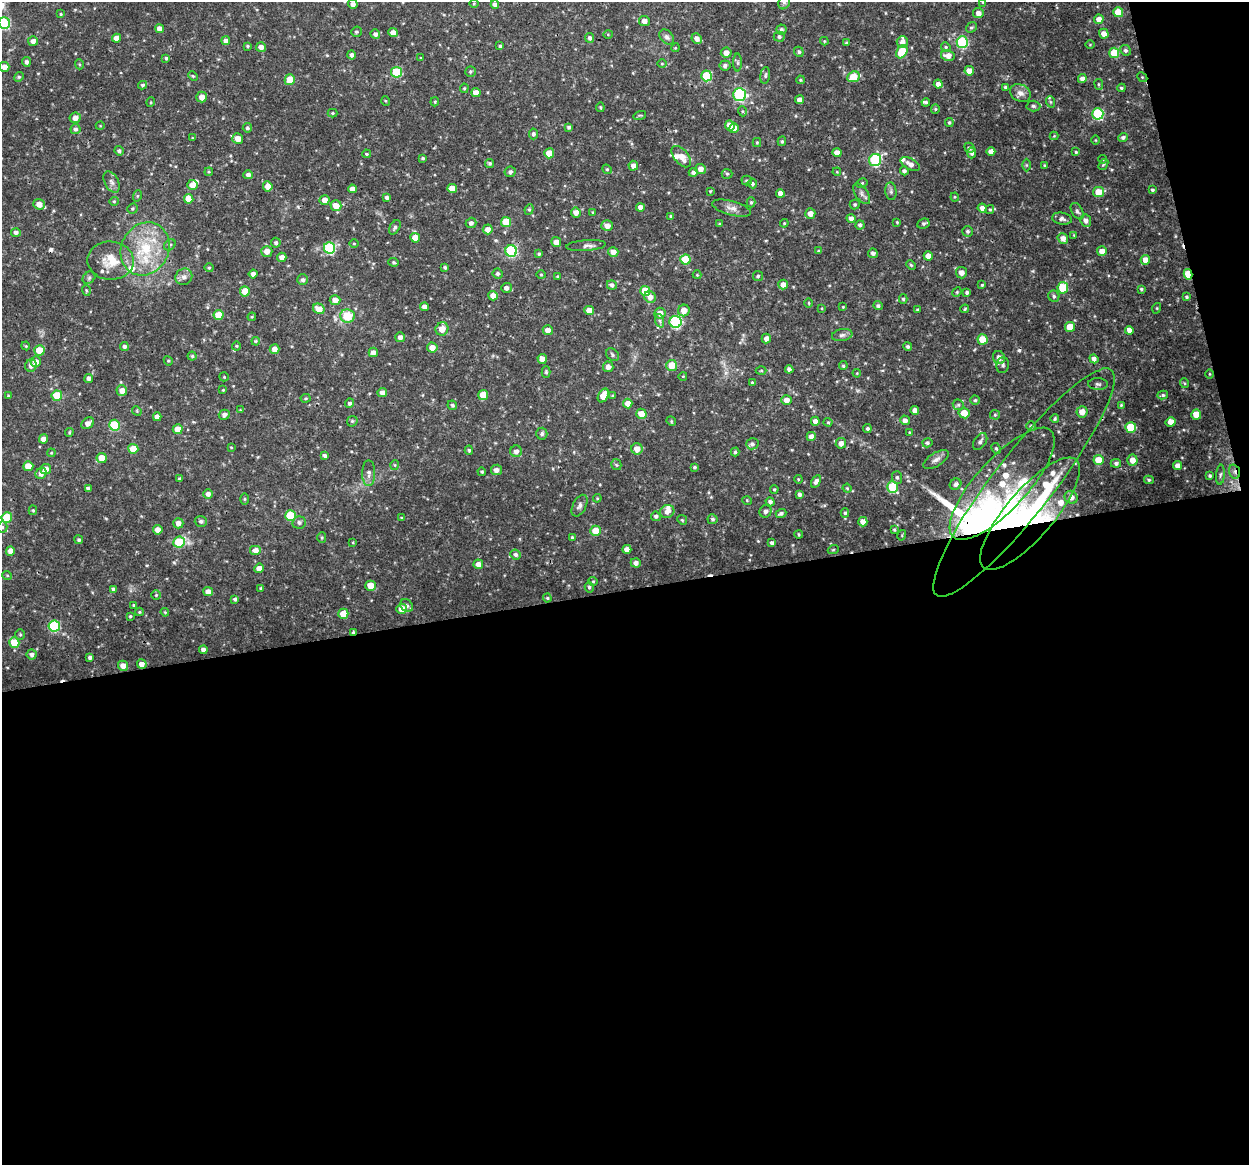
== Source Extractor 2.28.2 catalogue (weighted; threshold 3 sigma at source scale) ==
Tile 16 of 4 x 4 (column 4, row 4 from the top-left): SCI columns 3744-4990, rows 38-1200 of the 4992 x 4776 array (HDU 1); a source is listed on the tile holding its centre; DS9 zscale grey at full resolution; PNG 1251 x 1167 px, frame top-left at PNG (2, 2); each listed source drawn as its Kron ellipse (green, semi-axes under 4 px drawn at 4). Shown black and unused: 52% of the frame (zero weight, under 3 of 4 exposures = <1% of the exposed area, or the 3 px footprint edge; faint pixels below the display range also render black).
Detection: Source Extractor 2.28.2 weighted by HDU 2 'WHT'; one run over the whole footprint, this tile lists its part. Background 0.0465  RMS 0.0026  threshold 0.0115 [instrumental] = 3 sigma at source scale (4.5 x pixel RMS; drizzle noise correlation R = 1.50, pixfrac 1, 0.0396/0.0396 arcsec/px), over >= 5 px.
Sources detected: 473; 1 too faint to see at this stretch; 3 inside a brighter object's white glare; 6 cosmic-ray / hot-pixel residue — neither listed nor drawn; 15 inside a brighter listed object's ellipse — not listed separately; the other 448 listed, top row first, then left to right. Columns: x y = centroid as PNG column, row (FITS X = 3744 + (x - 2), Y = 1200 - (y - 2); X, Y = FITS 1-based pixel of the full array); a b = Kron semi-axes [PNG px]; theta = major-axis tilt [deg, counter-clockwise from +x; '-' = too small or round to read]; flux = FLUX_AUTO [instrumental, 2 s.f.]
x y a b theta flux
784 2 7 5 67 0.6
983 2 4 3 - 0.26
353 4 4 4 - 1.1
474 4 4 3 - 0.22
495 4 4 4 - 0.98
1118 12 5 5 - 6.1
978 13 5 5 - 1.4
61 14 4 3 - 0.27
1099 19 5 4 - 1.7
644 21 5 5 - 1.4
4 23 6 5 - 21
971 27 6 4 38 0.4
160 29 4 4 - 1.4
781 29 5 5 - 0.59
356 32 5 5 - 0.48
393 32 5 4 - 1.6
375 34 5 4 - 0.8
608 34 4 4 - 0.25
1104 34 5 4 - 1.7
667 37 8 6 -49 0.8
779 37 5 5 - 0.58
116 38 4 4 - 1.7
590 38 5 4 - 0.71
697 38 5 5 - 1.4
33 41 5 5 - 1.1
226 41 4 4 - 0.95
824 41 4 4 - 0.24
902 42 6 5 - 1.6
962 42 6 5 - 22
846 43 4 4 - 0.31
1090 45 5 3 - 0.2
248 46 4 3 - 0.34
500 46 4 4 - 0.36
261 47 5 4 - 1.2
946 47 5 4 - 0.35
675 48 4 3 - 0.24
1125 50 5 5 - 0.5
799 52 5 4 - 0.5
902 52 7 5 58 7.1
726 53 5 5 - 1.7
1114 53 5 5 - 6.4
352 55 5 4 - 0.8
948 56 7 5 -10 1.9
166 58 4 3 - 0.41
421 58 4 3 - 0.24
26 62 5 4 - 0.74
738 63 9 4 -90 0.5
79 64 5 3 - 0.27
662 64 4 3 - 0.22
725 65 5 5 - 0.66
5 67 5 5 - 1.7
470 71 5 5 - 0.41
969 71 5 4 - 2.2
396 72 5 5 - 13
765 75 8 5 80 0.55
193 76 5 4 - 0.31
707 76 5 5 - 12
19 77 5 4 - 0.38
853 77 6 5 - 6.3
1142 77 5 4 - 0.32
1082 79 4 4 - 1.2
290 80 5 5 - 4.4
800 80 4 3 - 0.31
938 84 4 4 - 1.4
1099 84 5 3 - 0.3
142 85 4 4 - 0.45
1006 87 4 4 - 0.68
464 88 5 4 - 0.33
1121 88 4 3 - 0.41
476 93 4 4 - 2.1
1020 93 11 8 -27 1.6
739 95 6 6 - 27
202 97 5 5 - 1.6
799 100 4 4 - 1.4
386 101 5 3 - 0.22
151 102 5 3 - 0.24
435 102 4 3 - 0.33
926 102 4 4 - 0.45
1051 102 6 3 -70 0.3
1033 106 7 5 -2 0.54
600 107 5 3 - 0.3
935 109 5 4 - 0.31
742 111 5 3 - 0.26
332 113 5 4 - 0.3
1098 114 6 5 - 21
640 115 6 4 17 0.32
75 118 6 5 - 1.8
949 123 4 4 - 0.43
730 125 5 5 - 2.3
100 126 4 3 - 0.19
569 127 4 3 - 0.57
247 128 4 4 - 0.49
734 128 5 4 - 2.5
75 129 5 5 - 0.76
533 134 5 4 - 0.63
1054 136 4 4 - 0.23
1123 137 5 4 - 0.64
192 138 4 3 - 0.22
238 138 5 5 - 1.8
1096 140 4 3 - 0.19
782 141 5 4 - 0.38
757 142 4 4 - 0.27
969 148 5 4 - 0.71
119 151 5 4 - 0.61
991 151 4 4 - 1.7
1076 152 4 4 - 0.31
549 153 5 5 - 4.1
837 153 4 4 - 2
972 153 5 4 - 0.72
366 154 4 3 - 0.36
681 157 12 7 -50 2.9
423 158 4 3 - 0.34
1103 159 4 3 - 0.26
875 160 6 6 - 27
490 163 4 4 - 0.4
910 164 10 5 -29 1.4
1103 164 6 4 51 0.36
1026 165 6 4 -90 0.35
1044 165 4 3 - 0.27
633 166 5 5 - 1.4
607 169 5 4 - 0.35
700 169 5 5 - 1.6
904 171 4 4 - 0.68
209 172 4 3 - 0.25
510 172 6 5 - 0.64
693 172 4 4 - 0.76
837 172 4 3 - 0.23
727 174 5 5 - 0.39
248 175 4 4 - 0.98
747 181 5 5 - 0.4
112 182 11 6 -62 1.1
752 183 5 4 - 0.54
862 183 6 4 29 0.42
192 185 5 5 - 2.1
268 186 5 5 - 1.9
452 188 5 4 - 2.5
352 189 4 4 - 1.5
1152 190 3 3 - 0.42
710 191 3 3 - 0.23
891 191 9 5 -83 0.62
1099 192 6 5 - 3.9
780 193 4 4 - 1.5
862 194 12 6 -55 0.94
137 196 5 3 - 0.31
387 197 4 3 - 0.67
955 197 4 4 - 0.27
189 199 5 4 - 3
325 200 5 5 - 1.9
114 201 5 4 - 0.32
751 202 5 4 - 0.37
39 204 5 5 - 2.1
855 204 5 5 - 0.37
336 206 5 5 - 2.9
640 207 4 4 - 1.5
732 208 20 7 -15 1.6
982 208 4 4 - 1.4
133 209 5 5 - 0.35
529 209 5 4 - 0.38
990 209 4 4 - 0.33
1077 211 9 5 -60 0.64
576 212 5 5 - 1.6
592 212 4 3 - 0.19
810 213 5 5 - 1.7
670 216 3 3 - 0.24
851 218 4 4 - 1.2
1062 219 10 6 -10 0.92
1086 221 6 5 - 0.93
506 222 5 5 - 5.7
897 222 3 3 - 0.25
471 223 5 5 - 0.9
784 223 4 4 - 0.28
720 224 4 3 - 0.28
923 224 6 5 - 0.56
860 225 4 4 - 0.71
607 226 6 5 - 1.8
395 227 8 5 58 0.66
488 229 5 5 - 1.7
967 231 5 5 - 0.5
16 232 5 4 - 0.81
1074 235 4 4 - 0.22
415 238 5 4 - 3.1
1063 238 5 5 - 1.6
556 242 5 5 - 1.7
276 243 5 5 - 0.59
354 243 4 3 - 0.22
170 245 6 5 - 0.45
586 246 20 5 4 1
330 248 6 5 - 22
145 249 27 23 63 13
267 251 5 5 - 1.9
511 251 6 6 - 24
819 251 3 3 - 0.39
1102 251 5 5 - 1.9
613 252 5 4 - 1.6
873 253 5 4 - 0.62
539 254 4 3 - 0.43
928 256 4 4 - 1.9
282 257 5 4 - 1.4
685 260 5 5 - 9
1145 260 5 4 - 2.2
111 261 23 19 -4 6.1
394 262 5 4 - 0.36
911 265 5 4 - 0.36
445 267 4 3 - 0.43
209 268 4 4 - 0.31
961 273 6 5 - 1.6
253 274 4 4 - 1.1
497 274 5 5 - 0.57
1188 274 5 4 - 6.9
541 275 4 4 - 0.29
697 275 4 4 - 0.26
758 276 5 5 - 0.5
184 277 9 8 - 1.2
557 277 4 3 - 0.28
89 278 7 5 44 0.57
303 280 5 5 - 0.74
783 284 5 5 - 1.5
612 285 5 4 - 0.71
982 285 3 3 - 0.35
506 288 5 5 - 1
1063 288 6 5 - 9.1
1141 289 3 3 - 0.42
86 291 5 3 - 0.32
245 291 5 5 - 4.6
645 291 5 5 - 6.6
957 292 5 4 - 0.3
967 292 4 4 - 0.54
493 296 5 4 - 2.1
1054 296 5 5 - 0.5
650 297 6 5 - 1.9
1187 297 4 3 - 0.38
903 299 5 4 - 0.45
335 300 5 5 - 2.1
809 303 4 3 - 0.24
878 306 5 4 - 0.55
424 307 4 4 - 1.3
843 307 4 3 - 0.21
822 308 4 2 - 0.17
1157 308 5 3 - 0.22
319 309 6 5 - 2.9
965 309 4 3 - 0.3
589 310 5 4 - 2.1
684 310 6 5 - 2.2
917 310 4 3 - 0.31
660 313 5 5 - 1.9
218 315 5 5 - 4.7
347 316 7 6 - 6.4
252 317 4 4 - 0.29
660 321 7 4 -71 0.57
676 322 6 6 - 25
1070 327 5 5 - 5
442 329 7 6 - 2.5
548 330 5 5 - 1.7
1129 330 4 4 - 1.6
842 335 10 6 10 0.85
400 337 5 4 - 1.2
766 339 5 4 - 1.3
983 339 5 5 - 5.4
256 341 4 3 - 0.32
26 346 4 3 - 0.24
236 346 4 4 - 0.27
908 346 4 4 - 0.53
124 347 4 4 - 0.73
432 348 5 5 - 2.3
274 349 5 5 - 1.7
39 350 5 5 - 4.1
373 352 4 4 - 1.3
612 355 7 5 -49 0.52
192 356 4 4 - 0.35
999 358 7 6 - 1.6
542 359 5 4 - 1.8
1094 359 4 4 - 0.99
168 361 5 4 - 0.31
36 362 5 5 - 1.7
31 365 6 5 - 1.3
672 365 5 5 - 4.2
1003 365 8 6 82 0.78
843 366 4 4 - 0.42
608 367 5 5 - 1.5
789 369 4 4 - 1.1
761 370 5 3 - 0.25
546 372 6 4 -89 0.41
857 373 4 3 - 0.2
1209 374 5 3 - 0.24
683 376 4 3 - 0.19
224 377 5 4 - 0.26
89 378 4 4 - 0.87
752 383 4 3 - 0.39
1184 383 5 3 - 0.26
1098 384 10 6 -2 0.66
223 390 3 3 - 0.22
122 391 5 5 - 1.9
382 393 5 4 - 1.6
483 395 5 5 - 4
1163 395 5 4 - 0.45
8 396 4 3 - 0.26
57 396 5 5 - 5.9
603 396 7 5 62 2.9
613 396 4 3 - 0.34
306 398 5 4 - 0.3
786 400 5 5 - 1.6
975 400 4 4 - 0.38
349 403 4 4 - 0.62
628 404 5 4 - 2.3
452 405 5 4 - 0.54
958 405 6 5 - 0.44
1121 405 3 3 - 0.24
240 410 4 4 - 0.21
915 410 4 4 - 1.4
137 411 5 4 - 0.28
1082 412 5 5 - 2.1
964 413 5 5 - 3.2
641 414 5 5 - 2.9
1196 414 5 5 - 4.4
224 415 5 5 - 0.94
995 415 5 5 - 0.33
157 417 4 4 - 1.6
1055 419 4 4 - 0.36
905 420 5 4 - 1.3
352 421 6 5 - 0.4
671 421 5 4 - 0.27
815 421 4 4 - 1.3
828 422 4 4 - 0.29
1171 422 5 4 - 1.9
88 423 7 5 36 1.6
114 425 5 5 - 11
1031 426 5 5 - 0.43
1131 427 5 5 - 7.7
178 429 5 5 - 3.4
867 429 4 4 - 0.53
69 432 4 4 - 0.26
910 432 4 3 - 0.26
542 434 6 5 - 0.63
811 436 4 4 - 1.5
44 439 4 4 - 1.5
980 442 9 6 56 0.93
841 443 5 5 - 1.5
927 443 5 4 - 0.58
752 444 6 5 - 0.8
231 447 3 2 - 0.2
996 448 6 4 -62 0.35
133 449 5 5 - 4
637 449 6 5 - 2.1
469 450 4 4 - 0.33
516 451 6 5 - 1.2
735 452 4 4 - 0.42
51 453 4 3 - 0.23
325 455 4 3 - 0.6
102 458 5 5 - 3.1
936 460 14 6 31 1.3
1098 460 5 5 - 4.5
1132 460 5 5 - 2.3
1116 463 5 4 - 0.63
395 465 5 3 - 0.23
616 465 6 5 - 0.34
28 466 5 5 - 3.5
1178 466 4 4 - 1.8
694 467 3 3 - 0.42
46 469 5 5 - 1.5
496 470 5 5 - 1.2
482 472 4 4 - 0.35
1234 472 7 5 -71 0.88
41 473 6 5 - 1.4
369 473 13 6 90 1.2
1220 475 10 4 84 0.59
1210 476 4 3 - 0.41
897 477 6 5 - 0.58
179 479 4 3 - 0.54
798 479 4 3 - 0.23
1149 480 5 4 - 0.41
816 481 7 4 59 0.86
1024 482 142 30 52 35
956 484 6 5 - 0.91
1002 484 72 25 48 19
892 487 6 5 - 11
847 488 4 4 - 0.3
88 489 4 3 - 0.59
774 489 4 3 - 0.31
208 494 5 5 - 1.1
799 494 4 3 - 0.76
1071 497 7 6 - 1.5
597 498 4 4 - 0.28
244 499 5 4 - 0.3
747 501 5 3 - 0.22
770 502 4 4 - 0.8
579 506 11 6 63 1
33 510 5 4 - 0.33
667 511 7 6 - 1.4
765 511 6 6 - 0.94
781 513 5 4 - 0.62
845 513 4 4 - 0.42
1030 514 71 24 49 54
290 516 5 5 - 10
656 516 5 4 - 0.65
7 517 5 5 - 8.3
402 518 4 3 - 0.26
713 519 5 5 - 0.53
682 520 5 4 - 0.33
201 521 6 5 - 0.68
299 522 7 6 - 0.8
863 522 5 4 - 1.8
178 523 5 5 - 1.6
2 527 5 5 - 0.49
158 530 5 5 - 1.6
894 530 4 3 - 0.33
596 531 5 5 - 4.6
799 534 4 3 - 0.27
902 535 5 3 - 0.24
322 537 5 4 - 0.37
572 537 4 3 - 0.34
79 540 4 4 - 0.49
179 542 6 5 - 13
353 542 3 3 - 0.25
772 543 4 4 - 0.7
627 549 4 4 - 1.9
256 550 6 5 - 1.5
833 550 5 3 - 0.26
10 551 4 4 - 1.7
515 554 5 5 - 0.72
636 563 5 4 - 1.2
478 564 5 5 - 1.8
259 568 5 4 - 1.7
7 575 5 3 - 0.22
593 581 5 4 - 0.28
371 586 5 5 - 3.1
589 587 5 4 - 0.5
260 588 3 3 - 0.28
113 589 4 4 - 0.53
208 592 5 4 - 1.7
156 595 4 4 - 0.3
547 598 4 4 - 0.3
235 599 4 3 - 0.6
134 605 4 4 - 0.5
407 606 7 5 -43 0.74
402 609 5 5 - 3.5
139 612 4 4 - 0.27
165 612 4 3 - 0.24
343 614 5 5 - 5
130 616 3 3 - 0.31
54 626 5 5 - 19
353 632 4 4 - 0.38
20 634 5 5 - 0.4
14 642 5 5 - 5.6
203 650 4 4 - 1.3
32 654 5 5 - 0.8
90 657 4 3 - 0.69
142 664 5 5 - 1.5
123 666 5 5 - 1.7
Overlapping masked pixels (flux is a lower limit): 6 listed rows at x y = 1142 77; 1188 274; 1234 472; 1030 514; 353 632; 142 664
Isophote crosses this tile's border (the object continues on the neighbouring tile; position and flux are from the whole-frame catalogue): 4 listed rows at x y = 784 2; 983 2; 4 23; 2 527